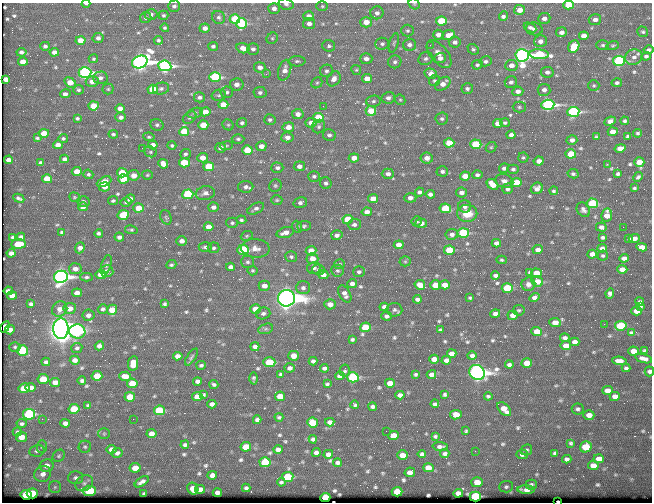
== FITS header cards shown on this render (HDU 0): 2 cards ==
NAXIS1  =                  650 / Width of table row in bytes
NAXIS2  =                  500 / Number of rows in table

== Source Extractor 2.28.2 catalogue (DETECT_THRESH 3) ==
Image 650 x 500 px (HDU 0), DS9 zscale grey, 1 PNG px = 1 image px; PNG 654 x 504 px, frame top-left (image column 1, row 500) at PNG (2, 3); each listed source drawn as its Kron ellipse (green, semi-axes under 4 px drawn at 4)
Background 353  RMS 1.1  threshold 3.4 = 3 sigma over >= 5 px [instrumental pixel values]
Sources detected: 656; of the 656, the 500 brightest by FLUX_AUTO listed and drawn (156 fainter detections omitted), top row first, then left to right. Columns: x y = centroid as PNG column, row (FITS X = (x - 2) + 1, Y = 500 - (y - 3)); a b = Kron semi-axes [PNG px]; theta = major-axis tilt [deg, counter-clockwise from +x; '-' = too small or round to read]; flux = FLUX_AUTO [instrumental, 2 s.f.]
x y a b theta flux
86 4 4 2 - 220
286 4 7 5 -16 230
414 4 6 5 - 120
568 5 5 4 - 2000
174 6 6 5 - 210
322 6 6 5 - 120
274 8 6 5 - 350
520 10 5 5 - 860
377 13 6 6 - 310
151 14 6 5 - 210
163 15 5 4 - 110
309 16 5 5 - 450
503 16 5 4 - 290
219 17 7 6 - 200
146 18 6 5 - 200
544 18 6 5 - 370
235 19 5 4 - 4800
595 20 6 5 - 400
441 21 5 4 - 4000
366 22 6 5 - 1000
241 24 5 5 - 5200
309 24 6 5 - 370
530 27 7 4 -27 240
165 28 4 4 - 120
205 28 5 4 - 440
534 29 8 6 -9 410
407 31 6 6 - 170
561 32 5 5 - 380
643 32 6 5 - 130
438 35 5 5 - 440
448 35 6 5 - 850
584 36 5 4 - 760
98 38 5 5 - 290
272 38 6 5 - 130
80 40 5 4 - 1000
158 40 5 4 - 140
540 41 6 6 - 370
455 42 6 5 - 290
394 43 10 4 73 150
382 44 7 6 - 200
409 45 6 6 - 310
430 45 3 2 - 140
603 45 6 5 - 140
45 46 5 4 - 170
213 46 5 4 - 180
329 46 6 6 - 170
574 46 6 5 - 2800
613 46 6 4 15 110
243 48 6 5 - 700
253 49 6 5 - 250
473 49 6 4 -42 130
649 50 5 4 - 180
21 52 5 4 - 210
54 52 4 4 - 410
439 54 16 8 -50 670
539 54 10 5 -3 4400
522 55 6 6 - 50000
646 56 4 4 - 170
634 57 9 7 22 350
440 58 6 5 - 350
93 59 5 4 - 120
366 59 6 5 - 340
426 59 7 6 - 230
297 61 8 5 1 170
485 61 6 5 - 180
619 61 6 5 - 12000
23 62 5 4 - 840
140 62 8 6 21 56000
395 62 6 6 - 220
477 65 5 4 - 140
511 65 6 5 - 560
165 66 6 5 - 21000
260 67 6 5 - 460
285 70 10 6 74 530
356 70 5 4 - 110
326 71 6 6 - 190
85 72 6 5 - 19000
547 72 6 5 - 300
266 74 4 4 - 120
431 74 6 5 - 730
215 77 6 4 -1 5900
100 78 7 6 - 300
6 79 4 4 - 510
334 79 8 6 55 490
367 79 5 4 - 790
434 81 6 5 - 140
92 82 6 5 - 540
511 82 6 6 - 250
70 83 6 4 -33 1100
317 83 6 5 - 130
617 83 5 4 - 160
237 84 7 6 - 420
443 84 9 5 38 590
594 85 5 5 - 120
467 88 6 5 - 180
108 89 5 5 - 110
153 89 5 4 - 3500
161 89 8 6 13 220
78 90 5 5 - 130
544 90 6 6 - 300
518 91 5 5 - 390
227 92 6 6 - 180
260 93 6 5 - 200
65 94 5 4 - 330
219 95 7 5 13 170
200 97 5 5 - 250
388 98 6 5 - 270
400 100 6 5 - 110
373 101 7 5 4 190
223 105 5 4 - 1700
548 105 6 5 - 21000
94 106 5 4 - 1800
323 106 2 2 - 170
519 107 6 5 - 150
120 108 4 4 - 520
371 111 5 5 - 1900
205 112 5 4 - 950
573 112 6 5 - 13000
195 113 8 5 14 190
298 114 6 5 - 420
121 117 5 4 - 280
77 118 3 3 - 110
190 118 7 5 36 170
318 118 5 5 - 3900
270 119 6 5 - 160
442 119 6 6 - 180
610 121 5 4 - 450
625 121 4 4 - 140
242 123 5 5 - 200
311 123 5 4 - 790
498 123 5 4 - 600
505 123 5 4 - 130
157 125 7 5 -21 170
203 125 5 4 - 1400
228 125 6 5 - 130
319 126 7 6 - 190
288 127 6 5 - 750
184 131 5 4 - 2200
613 132 5 4 - 660
44 133 5 4 - 1400
638 133 4 4 - 120
113 134 5 4 - 120
329 135 6 6 - 220
511 135 4 4 - 280
628 136 4 3 - 140
149 137 5 4 - 110
287 137 6 5 - 360
596 137 4 3 - 110
37 138 4 3 - 100
63 138 4 4 - 120
238 139 6 4 0 160
572 140 5 5 - 340
449 143 5 4 - 1800
476 144 5 4 - 4900
58 145 5 4 - 490
153 145 5 4 - 520
172 145 4 4 - 120
226 146 6 4 7 110
261 146 5 5 - 550
491 147 6 4 43 110
142 148 2 2 - 690
221 148 5 5 - 360
620 148 5 4 - 620
247 150 5 4 - 2300
150 152 6 5 - 140
185 154 5 5 - 160
571 154 5 4 - 3200
203 158 5 5 - 750
354 158 5 4 - 650
427 158 6 5 - 540
523 158 5 5 - 120
64 159 4 4 - 240
9 160 4 4 - 490
539 161 5 4 - 450
639 162 5 4 - 940
41 163 4 3 - 190
184 163 5 4 - 3400
163 164 5 4 - 630
607 164 3 2 - 290
209 166 5 4 - 3200
299 166 5 5 - 390
277 168 6 5 - 220
504 168 5 5 - 220
513 169 5 4 - 160
77 171 5 4 - 850
442 171 6 5 - 200
122 173 5 4 - 2000
88 174 5 4 - 140
388 174 6 5 - 340
573 174 6 4 -12 160
618 174 4 3 - 150
134 175 6 5 - 670
147 175 5 4 - 100
477 175 5 4 - 180
314 176 6 5 - 160
465 176 5 4 - 1100
638 177 5 3 - 160
47 179 5 4 - 1700
124 179 5 4 - 3600
504 181 9 6 -16 370
104 182 8 4 27 1300
516 182 5 4 - 1900
326 183 6 5 - 180
493 184 6 4 -40 1100
275 186 6 6 - 140
104 187 5 4 - 440
246 187 7 6 - 270
537 188 6 5 - 410
634 188 4 3 - 110
508 189 5 5 - 210
554 191 4 4 - 140
419 192 4 4 - 200
461 192 5 5 - 360
205 193 9 7 13 340
188 194 5 5 - 6900
430 194 4 4 - 260
75 197 6 4 -22 100
19 198 6 3 -24 150
410 198 6 4 2 390
130 199 5 4 - 390
373 199 5 4 - 740
277 200 5 4 - 110
83 201 6 5 - 150
113 201 5 4 - 120
126 202 5 4 - 170
300 203 7 5 15 230
592 203 5 5 - 5400
83 207 4 4 - 370
213 207 5 5 - 340
465 207 6 6 - 250
139 208 5 4 - 1300
445 208 6 5 - 3000
256 209 9 5 26 240
583 210 8 6 -51 230
367 212 5 4 - 460
467 213 10 8 -2 1400
123 215 6 5 - 2600
607 215 7 5 81 820
166 217 7 5 -69 120
348 219 5 4 - 2700
241 220 5 4 - 130
417 221 5 5 - 170
232 223 5 5 - 140
421 223 6 4 -4 450
354 224 6 6 - 240
304 226 6 5 - 150
209 227 5 4 - 630
297 227 6 5 - 120
601 227 5 4 - 300
623 227 2 2 - 250
131 230 6 4 -9 130
62 232 4 3 - 110
99 233 4 3 - 160
285 233 9 5 16 500
463 233 5 5 - 7500
452 234 6 5 - 300
337 235 6 5 - 290
247 236 6 4 23 110
13 237 3 3 - 130
21 237 4 4 - 210
119 237 5 4 - 270
602 237 4 3 - 150
634 238 5 4 - 410
629 239 4 3 - 140
182 241 5 5 - 400
496 243 4 4 - 320
19 244 7 4 5 1700
399 245 5 4 - 680
205 247 7 4 0 180
642 247 5 4 - 650
80 248 5 4 - 450
214 248 6 5 - 150
255 248 14 9 -4 590
602 248 5 4 - 270
243 250 5 5 - 6000
449 250 5 4 - 2500
538 250 5 4 - 370
311 251 5 5 - 930
11 253 4 4 - 350
592 254 5 4 - 640
603 256 5 5 - 130
291 257 6 5 - 160
312 258 6 5 - 770
624 258 5 4 - 350
501 260 5 4 - 110
405 261 5 5 - 110
247 262 6 6 - 170
339 264 5 4 - 120
106 265 10 4 73 180
171 265 5 4 - 130
231 267 4 4 - 340
314 268 7 6 - 210
75 269 6 5 - 420
622 269 5 4 - 720
253 270 5 5 - 100
319 270 6 5 - 200
107 271 6 6 - 430
337 271 6 6 - 170
359 272 6 5 - 190
530 272 4 4 - 180
536 273 5 4 - 1300
101 274 5 4 - 1500
323 275 5 4 - 450
495 275 4 4 - 200
61 277 7 6 - 34000
86 277 6 4 1 150
537 281 6 5 - 840
352 284 5 4 - 310
528 284 7 6 - 360
420 285 5 5 - 980
436 285 5 4 - 1900
445 285 5 4 - 750
264 286 5 5 - 590
303 288 7 6 - 240
507 288 5 5 - 3700
8 291 5 4 - 400
77 293 5 4 - 500
610 293 5 4 - 260
345 294 9 5 -62 380
12 296 5 4 - 650
286 298 8 8 - 120000
470 298 4 3 - 110
534 298 5 4 - 280
417 299 4 4 - 210
640 302 4 4 - 200
31 304 4 3 - 190
165 304 4 4 - 130
330 304 5 5 - 580
641 306 4 3 - 110
384 307 4 4 - 420
70 308 6 5 - 680
60 309 8 7 - 540
103 309 5 4 - 200
255 309 5 4 - 1300
112 310 5 5 - 1300
394 310 8 6 -4 220
519 310 6 5 - 120
637 311 5 4 - 940
263 313 7 6 - 210
495 314 5 4 - 350
88 315 6 5 - 310
513 315 5 4 - 470
386 316 5 4 - 200
555 322 6 4 -3 770
604 324 2 2 - 340
621 326 6 5 - 4300
5 327 6 4 57 370
365 327 5 5 - 2900
61 329 10 7 90 160000
266 329 8 5 19 160
10 330 5 4 - 500
440 330 3 3 - 140
77 331 8 7 - 7800
537 332 5 4 - 1300
631 333 4 3 - 120
565 338 5 4 - 220
352 339 4 3 - 130
575 342 5 4 - 410
99 346 4 4 - 350
566 346 5 4 - 640
15 347 5 5 - 110
255 347 5 4 - 280
77 348 5 5 - 180
644 350 4 3 - 110
23 351 5 5 - 3300
634 351 5 4 - 870
452 354 5 4 - 530
178 356 5 4 - 430
293 356 5 5 - 1100
472 356 5 4 - 260
191 357 10 4 56 150
644 358 9 4 -16 460
434 359 5 4 - 850
75 360 5 4 - 370
446 360 5 4 - 350
313 361 4 4 - 230
619 361 7 4 -5 500
46 362 4 4 - 190
269 362 6 5 - 2700
133 363 7 5 82 1100
527 363 5 4 - 1400
201 365 5 4 - 170
509 365 4 3 - 180
290 368 5 4 - 300
324 368 4 4 - 220
626 368 4 4 - 170
345 371 6 5 - 120
649 371 5 5 - 250
477 372 8 7 - 57000
281 374 4 3 - 120
416 374 4 4 - 140
431 374 5 4 - 340
97 376 5 4 - 1600
125 376 6 4 -4 780
340 376 5 4 - 340
353 377 6 5 - 8700
254 378 6 3 89 150
43 379 5 5 - 2000
82 381 4 3 - 160
197 381 4 4 - 230
55 382 5 4 - 590
132 383 5 4 - 1600
390 383 5 4 - 1100
214 384 4 3 - 150
327 384 4 3 - 130
24 388 5 5 - 2100
31 388 5 4 - 630
607 390 5 4 - 700
204 395 4 3 - 110
400 395 5 4 - 400
445 395 4 4 - 150
280 396 5 4 - 1000
488 396 4 3 - 130
615 396 5 4 - 670
130 397 5 4 - 1600
197 397 5 4 - 1200
212 404 4 4 - 290
435 404 4 4 - 170
88 405 4 3 - 120
355 405 4 3 - 120
372 406 4 3 - 190
74 409 5 5 - 2900
504 409 8 5 -46 920
578 409 6 5 - 190
159 410 5 5 - 5200
29 414 6 5 - 7300
456 415 6 4 10 1100
589 415 5 4 - 640
279 417 4 3 - 120
42 419 2 2 - 160
133 419 2 2 - 160
257 420 4 4 - 220
313 422 5 5 - 2000
330 422 4 4 - 350
65 423 4 4 - 300
22 424 5 4 - 170
386 431 2 2 - 410
466 431 3 3 - 110
17 432 4 4 - 140
104 434 5 5 - 100
151 434 5 4 - 680
393 436 5 4 - 1200
435 436 4 3 - 120
21 437 5 5 - 930
313 439 4 4 - 220
571 443 4 3 - 130
185 445 4 3 - 180
42 447 6 5 - 130
85 447 6 6 - 150
246 447 5 5 - 2500
440 447 8 3 -3 250
586 447 6 5 - 2700
111 449 5 4 - 420
278 449 5 4 - 440
526 450 6 5 - 170
37 451 8 6 13 220
475 451 2 2 - 290
316 452 4 4 - 270
117 453 5 5 - 280
555 453 4 4 - 150
328 454 5 4 - 410
422 454 4 4 - 200
445 454 4 4 - 190
522 454 5 5 - 300
402 455 5 4 - 890
59 456 7 5 46 140
567 459 4 4 - 260
599 459 5 4 - 710
265 462 5 5 - 4700
337 463 4 3 - 210
47 465 7 6 - 600
593 466 5 4 - 820
135 468 5 5 - 1100
428 468 5 4 - 860
410 472 5 4 - 470
43 474 8 7 - 490
212 475 5 4 - 470
287 477 6 5 - 3900
75 478 7 6 - 230
142 482 8 4 33 300
281 482 4 3 - 130
477 482 5 5 - 1300
84 483 9 7 30 320
531 484 6 5 - 160
55 487 6 6 - 150
506 487 7 6 - 170
246 488 4 4 - 140
193 489 6 5 - 920
200 489 5 4 - 520
526 490 8 4 -2 600
89 491 7 5 5 5900
397 492 5 4 - 2000
32 493 5 5 - 2600
217 493 4 4 - 310
458 493 5 4 - 490
144 494 3 3 - 130
26 495 5 5 - 3300
475 497 5 5 - 12000
325 498 5 4 - 2400
558 501 3 2 - 240
At the frame edge (FLAGS 8, measured only in part): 7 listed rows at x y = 86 4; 286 4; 414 4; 568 5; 649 50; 649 371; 558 501
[156 fainter detections neither listed nor drawn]